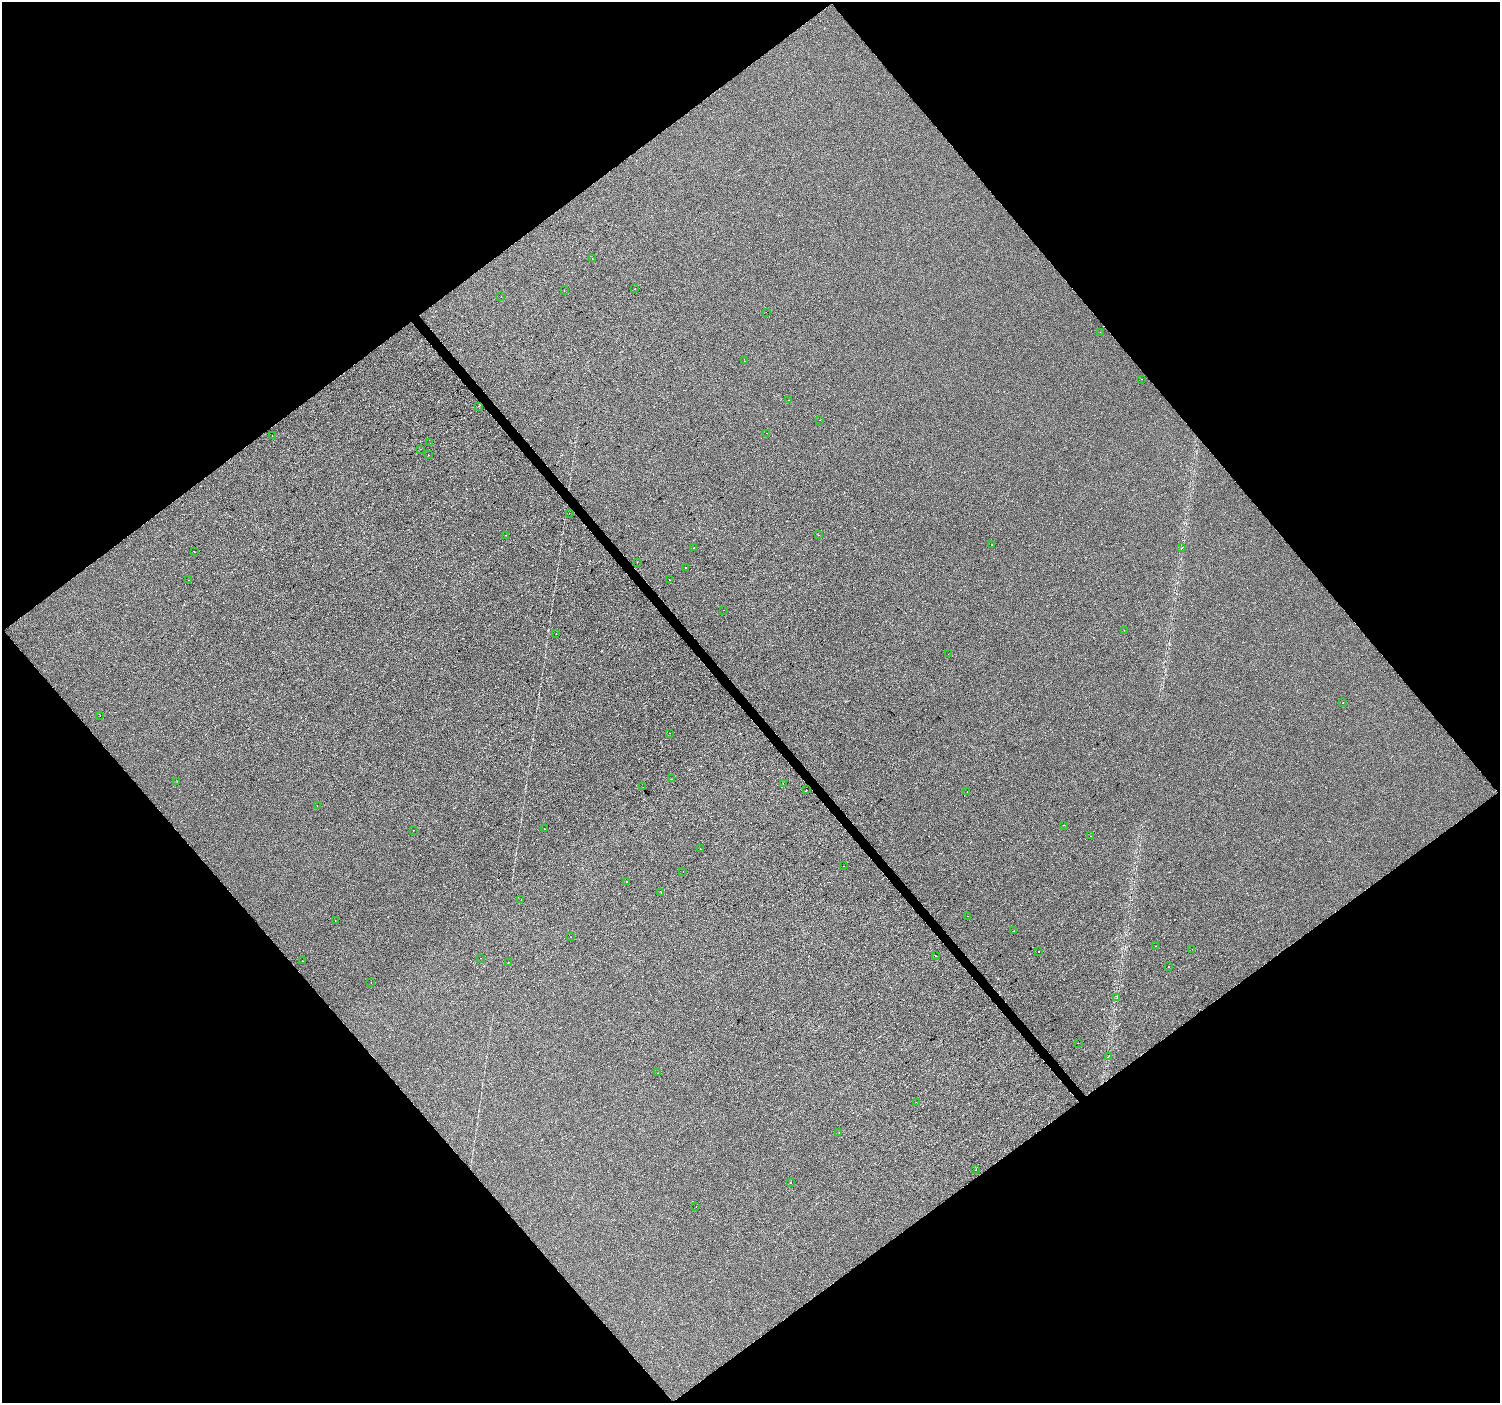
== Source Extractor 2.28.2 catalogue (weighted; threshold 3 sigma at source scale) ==
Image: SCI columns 4-5992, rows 202-5803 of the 5992 x 5941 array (HDU 1 of 3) = the unmasked area's bounding box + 8 px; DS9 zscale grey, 4 x 4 block average (1 PNG px = mean of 4 x 4 image px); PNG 1502 x 1405 px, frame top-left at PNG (2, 2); each listed source drawn as its Kron ellipse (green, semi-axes under 4 px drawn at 4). Shown black and unused: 50% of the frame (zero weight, under 2 of 3 exposures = <1% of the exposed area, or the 3 px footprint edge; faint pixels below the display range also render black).
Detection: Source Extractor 2.28.2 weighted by HDU 2 'WHT'. Background 3.85e-05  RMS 0.0045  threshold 0.0203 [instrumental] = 3 sigma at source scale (4.5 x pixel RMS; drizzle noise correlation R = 1.50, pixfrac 1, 0.0396/0.0396 arcsec/px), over >= 5 px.
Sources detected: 79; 6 cosmic-ray / hot-pixel residue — neither listed nor drawn; the other 73 listed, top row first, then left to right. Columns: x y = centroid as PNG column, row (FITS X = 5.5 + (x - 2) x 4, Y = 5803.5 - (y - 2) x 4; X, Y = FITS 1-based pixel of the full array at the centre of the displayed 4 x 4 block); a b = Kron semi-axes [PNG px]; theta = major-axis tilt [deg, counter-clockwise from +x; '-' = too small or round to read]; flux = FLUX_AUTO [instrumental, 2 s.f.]
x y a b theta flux
592 259 2 2 - 0.76
635 288 2 2 - 2.1
564 291 2 2 - 0.46
501 297 2 2 - 0.61
766 312 2 2 - 0.39
1100 332 2 2 - 0.86
744 361 2 2 - 0.46
1141 379 2 2 - 0.5
788 400 2 2 - 0.71
478 406 2 2 - 0.53
819 420 2 2 - 1.1
767 433 2 2 - 0.45
272 435 2 2 - 0.59
430 443 2 2 - 0.81
420 449 2 2 - 4.4
428 455 2 2 - 0.56
569 513 2 2 - 0.58
505 535 2 2 - 2.4
819 535 2 2 - 0.66
992 545 2 2 - 5.7
694 548 2 2 - 1.9
1182 548 2 2 - 1.1
194 551 2 2 - 1.3
637 562 2 2 - 0.98
685 568 2 2 - 1.8
669 579 2 2 - 5.7
188 580 2 2 - 0.47
724 610 2 2 - 0.78
1124 630 2 2 - 1.2
556 634 2 2 - 0.48
948 654 2 2 - 0.73
1343 703 2 2 - 2.6
100 716 2 2 - 0.41
670 733 2 2 - 1.5
671 779 2 2 - 0.67
177 781 2 2 - 0.35
783 783 2 2 - 1
643 787 2 2 - 0.39
806 790 2 2 - 1.5
967 792 2 2 - 3.9
317 806 2 2 - 0.32
1063 825 2 2 - 2.2
544 828 2 2 - 4.4
413 830 2 2 - 4.4
1091 836 2 2 - 0.43
701 849 2 2 - 0.55
844 866 2 2 - 1.7
683 872 2 2 - 2.2
626 881 2 2 - 4.2
661 892 2 2 - 0.43
521 900 2 2 - 0.61
967 916 2 2 - 1.8
335 920 2 2 - 0.36
1014 931 2 2 - 1.5
570 937 2 2 - 1.4
1155 946 2 2 - 0.33
1192 949 2 2 - 1
1039 951 2 2 - 1
936 956 2 2 - 1.3
481 958 2 2 - 0.52
302 961 2 2 - 0.54
508 962 2 2 - 1.7
1168 967 2 2 - 0.65
371 983 2 2 - 0.86
1117 998 2 2 - 0.41
1078 1043 2 2 - 0.84
1108 1057 2 2 - 0.5
658 1073 2 2 - 0.74
916 1102 2 2 - 1.2
839 1132 2 2 - 1
976 1170 2 2 - 1.4
790 1182 2 2 - 0.68
696 1207 2 2 - 0.37
Diffuse or blended objects may show on this block-average render without a row.